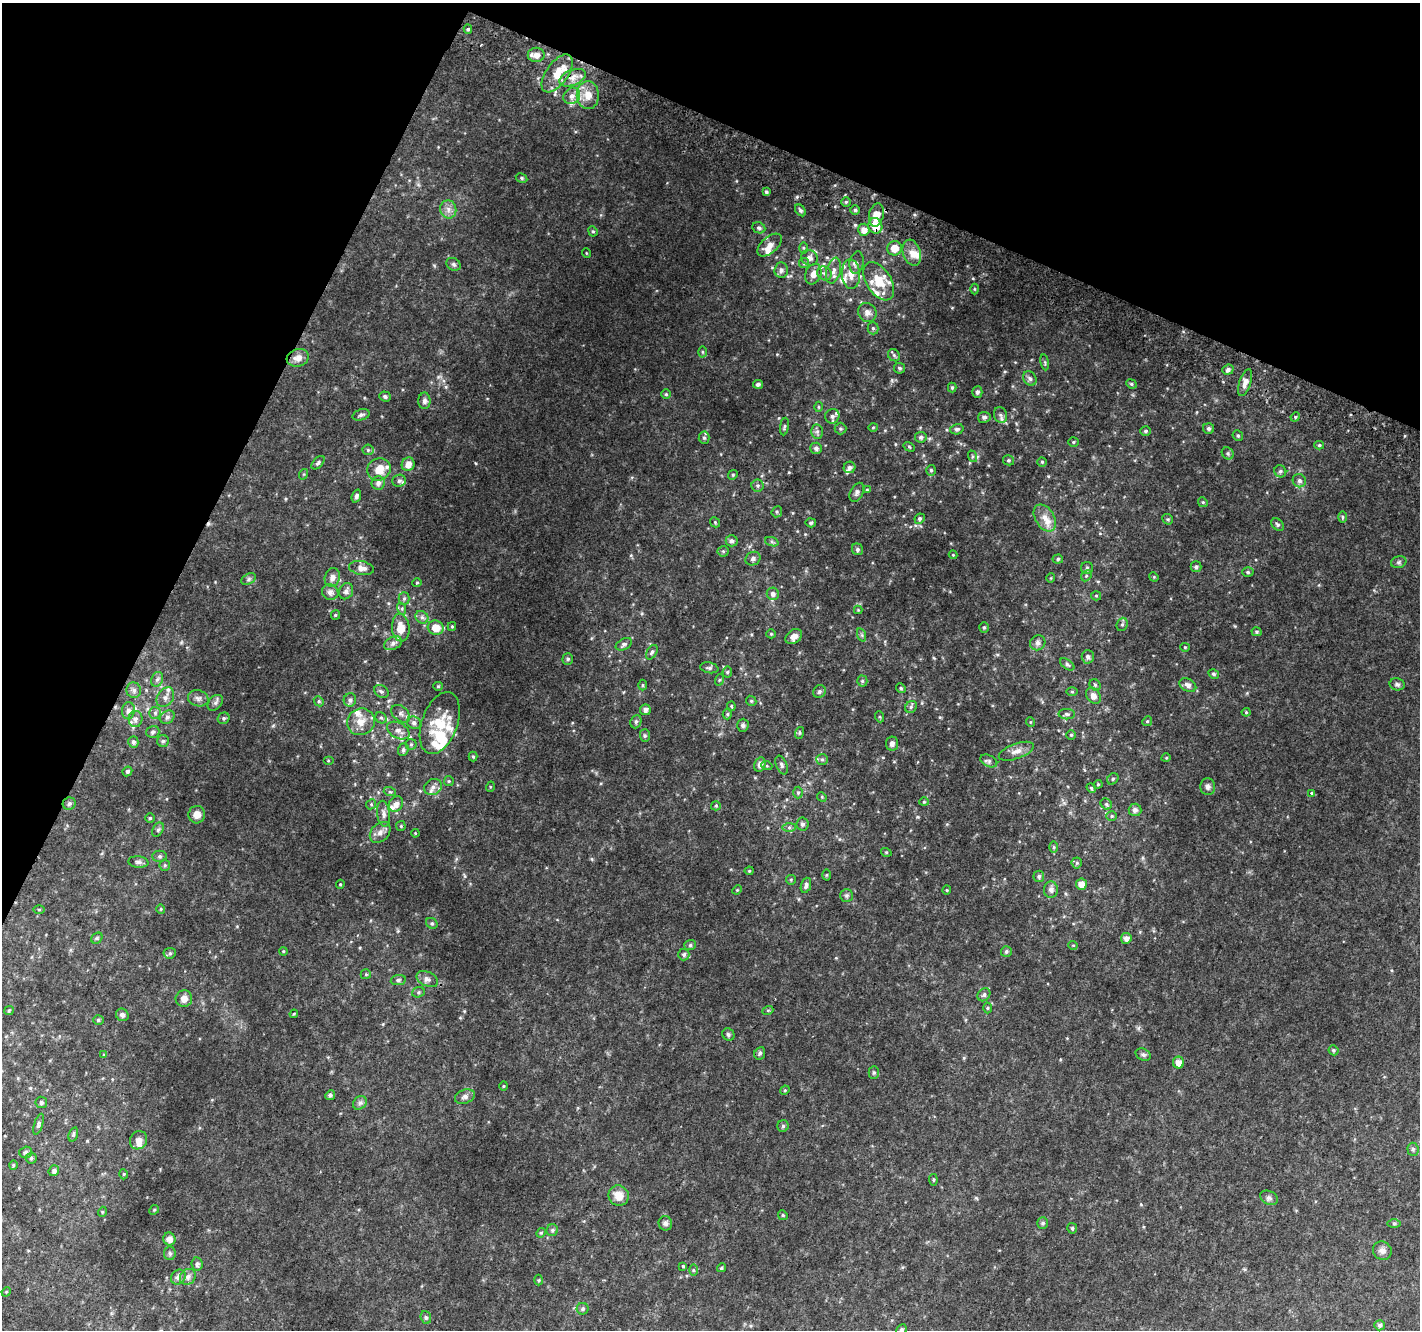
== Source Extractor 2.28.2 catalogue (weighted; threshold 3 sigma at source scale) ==
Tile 2 of 4 x 4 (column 2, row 1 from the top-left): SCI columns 1453-2870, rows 4296-5623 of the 5725 x 5871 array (HDU 1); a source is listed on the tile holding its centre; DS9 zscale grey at full resolution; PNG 1422 x 1332 px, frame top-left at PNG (2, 3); each listed source drawn as its Kron ellipse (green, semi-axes under 4 px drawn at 4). Shown black and unused: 22% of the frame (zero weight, under 2 of 3 exposures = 2% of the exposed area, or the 3 px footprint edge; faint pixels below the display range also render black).
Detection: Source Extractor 2.28.2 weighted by HDU 2 'WHT'; one run over the whole footprint, this tile lists its part. Background 0.0861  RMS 0.012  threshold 0.0527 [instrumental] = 3 sigma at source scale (4.5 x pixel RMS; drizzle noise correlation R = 1.50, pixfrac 1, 0.0396/0.0396 arcsec/px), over >= 5 px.
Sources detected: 352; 1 inside a brighter object's white glare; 1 cosmic-ray / hot-pixel residue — neither listed nor drawn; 25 inside a brighter listed object's ellipse — not listed separately; the other 325 listed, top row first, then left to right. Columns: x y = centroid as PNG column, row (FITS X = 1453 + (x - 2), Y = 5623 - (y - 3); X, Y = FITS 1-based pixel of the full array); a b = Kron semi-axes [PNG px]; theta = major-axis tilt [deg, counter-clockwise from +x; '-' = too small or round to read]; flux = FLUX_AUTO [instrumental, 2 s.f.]
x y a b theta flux
468 29 4 4 - 1.9
536 55 8 7 - 7.5
557 73 22 11 54 21
572 78 14 7 23 9.1
588 95 14 11 -87 15
572 96 9 7 39 6.4
522 178 6 4 -29 1.8
766 192 4 3 - 2.1
846 202 4 4 - 1.5
448 209 9 8 - 6
800 210 6 4 -51 2.5
855 210 5 5 - 2.1
876 215 12 7 78 14
875 226 8 7 - 20
759 228 7 5 -24 2.3
864 230 6 5 - 7.8
593 231 5 4 - 1.6
770 245 14 8 41 8.4
804 248 6 4 -89 1.7
894 248 7 7 - 13
586 253 5 3 - 0.86
912 253 13 8 -72 9.9
809 258 9 7 -30 5.4
804 263 5 5 - 1.8
857 263 11 7 81 4.1
453 264 7 6 - 2.4
781 270 7 6 - 4
834 271 13 7 76 6.5
824 273 7 6 - 3.5
813 274 10 8 70 7.1
851 274 15 9 -85 13
879 281 21 12 -58 24
974 289 5 3 - 0.98
867 312 10 9 - 6
873 328 6 5 - 2
702 352 5 3 - 1.3
894 355 7 5 -46 2.2
298 358 11 8 17 8.8
1045 362 8 4 -81 1.8
899 368 5 5 - 2.2
1228 370 6 5 - 3.2
1030 379 8 6 -57 3.6
1245 383 14 6 72 6.4
758 384 5 4 - 2.8
1131 384 5 4 - 1.7
952 388 5 4 - 1.8
977 392 6 5 - 2.4
666 394 5 5 - 1.6
385 396 6 5 - 2.5
424 401 8 6 90 4
818 407 5 3 - 1.1
361 415 9 5 18 2.8
1000 415 8 6 -68 3.4
832 416 7 7 - 4.1
984 417 6 5 - 2.6
1295 417 5 4 - 1.2
784 426 9 3 81 1.8
873 427 5 3 - 1
840 429 6 6 - 1.8
957 429 7 5 15 2.2
1209 429 5 5 - 2.4
817 431 7 6 - 2.9
1145 431 5 5 - 2.1
1238 436 5 5 - 1.8
921 437 6 5 - 2.7
704 438 6 5 - 2.1
1073 442 5 4 - 1.4
1319 445 5 4 - 1.7
909 447 6 4 -31 1.4
816 448 6 5 - 3.2
368 450 5 5 - 1.7
1228 453 6 5 - 2.1
972 456 6 4 -72 1.5
1009 460 5 5 - 1.6
1042 462 4 4 - 1.5
318 463 8 4 45 2.4
408 464 7 6 - 8.4
849 467 6 5 - 3.2
379 469 12 11 - 17
931 470 5 4 - 1.7
1280 471 6 5 - 2.6
304 474 5 3 - 1.1
733 475 5 4 - 1.4
399 481 6 6 - 3
1299 481 7 6 - 3.3
378 483 7 6 - 4.9
758 486 6 6 - 2.3
867 490 4 4 - 0.97
857 492 10 6 63 3.4
356 496 7 4 70 2.8
1203 502 5 4 - 1.4
777 512 6 5 - 1.9
1343 517 6 4 -89 1.6
1045 518 15 9 -57 11
920 519 5 5 - 2.3
1168 519 5 5 - 1.5
715 522 5 4 - 1.4
811 523 5 4 - 1.7
1278 524 7 5 -43 2.1
732 541 6 6 - 2.9
772 542 7 4 -19 1.7
857 549 6 5 - 2.5
723 551 5 5 - 1.7
953 555 4 4 - 1
753 559 8 6 30 3
1058 559 5 4 - 1.5
1399 562 8 6 15 2.4
1196 567 5 5 - 2.6
361 568 12 7 -10 7.7
1087 568 6 6 - 2.2
1248 572 6 5 - 1.8
1086 576 6 4 46 1.9
332 577 9 7 72 6.2
1154 577 5 4 - 1.2
1051 578 5 3 - 0.84
249 579 8 5 28 2.2
417 583 4 4 - 1.1
346 591 8 6 65 4.4
330 592 8 7 - 4.6
773 594 6 6 - 4
1096 596 5 4 - 1.3
404 598 6 5 - 2
402 609 6 4 -73 1.6
858 610 4 4 - 0.95
335 615 4 4 - 1.2
422 617 7 5 -44 2.8
1122 624 7 5 68 2.1
452 626 4 4 - 1.3
984 627 5 4 - 1.5
401 628 14 9 -85 15
436 628 8 7 - 16
1256 632 5 4 - 1.7
771 634 5 4 - 1.2
862 635 7 4 -71 1.8
794 637 9 6 33 6.7
393 643 9 6 26 4.4
1038 643 8 7 - 3.7
624 644 9 5 28 2.6
1185 647 4 4 - 1.1
652 652 8 5 60 2.5
1088 657 7 6 - 3.2
568 659 5 5 - 1.7
1067 664 8 4 -36 2.1
709 668 9 5 -10 2.7
727 672 5 5 - 1.6
1214 674 5 4 - 1.9
157 679 7 6 - 2.9
719 680 6 3 71 1.2
862 681 5 5 - 1.7
1397 684 7 6 - 2.6
643 685 5 3 - 1.2
1095 685 6 5 - 1.9
1188 685 9 6 -28 4.7
438 686 5 4 - 1.2
901 688 5 4 - 1.5
134 690 8 7 - 3.7
381 691 8 6 -36 2.4
819 692 7 6 - 2.6
1072 692 6 4 -1 1.2
1093 696 9 6 -54 7
165 697 10 8 56 4.8
198 698 10 8 -16 4.7
350 700 6 6 - 3.3
319 701 5 4 - 1.7
751 701 5 4 - 1.5
215 703 9 6 49 3.4
731 706 4 4 - 1.4
911 707 6 5 - 2.1
645 710 5 5 - 4.4
128 711 8 6 83 4.5
1246 712 4 4 - 1.2
155 713 6 5 - 2.6
401 714 10 7 -41 4.5
727 714 5 4 - 1.5
1067 714 8 5 -2 2.3
167 717 8 6 31 3.4
880 717 5 3 - 1.3
224 718 6 5 - 2.1
381 718 6 5 - 2.2
136 719 8 7 - 4.1
1147 721 5 4 - 1.4
361 722 14 13 - 13
636 722 7 5 69 2.1
1030 722 5 3 - 0.88
414 723 7 6 - 3.3
440 723 32 18 70 40
743 725 6 5 - 2.6
398 731 12 7 -28 6
153 732 7 6 - 2.2
799 733 6 4 72 1.5
1071 735 5 5 - 1.6
645 736 6 5 - 1.7
163 741 6 6 - 2
133 742 6 5 - 3.3
892 743 7 6 - 3.8
411 744 5 5 - 1.6
403 750 6 5 - 2.5
1016 751 18 7 20 7.6
473 756 5 4 - 1.3
1166 758 5 3 - 0.94
822 759 6 5 - 2.1
328 761 5 3 - 1.1
989 761 9 5 -25 2.6
760 765 7 5 76 5.1
782 765 10 5 -68 2.9
767 766 5 3 - 1.2
127 771 5 4 - 2.4
1113 779 6 5 - 1.6
449 781 5 5 - 1.4
1098 784 4 4 - 1.1
433 787 9 7 29 5.6
490 787 5 3 - 1
1208 787 8 7 - 3.6
1091 788 5 4 - 1.4
390 792 6 4 -18 1.5
798 793 6 5 - 1.7
1311 793 3 3 - 7.8
822 797 5 4 - 1.1
924 802 4 4 - 1.2
69 804 6 6 - 3
371 804 5 4 - 1.5
396 804 8 6 57 6.9
1106 804 6 5 - 2
716 806 5 4 - 1.4
1135 810 6 6 - 3.8
384 814 13 6 -84 5.2
197 815 9 8 - 7.6
1112 816 5 4 - 1.6
150 818 5 4 - 1.6
802 824 6 6 - 2.9
401 826 5 5 - 1.4
789 827 6 4 1 2.3
158 830 7 5 62 2.3
380 832 12 8 46 6.7
415 833 4 3 - 0.84
1054 847 6 4 -90 1.4
886 852 5 3 - 1
160 856 7 5 0 2.3
138 862 10 5 -6 3.4
1077 863 5 5 - 1.8
165 865 5 5 - 1.7
749 871 4 4 - 1.1
826 875 5 3 - 1.2
1039 876 5 5 - 2.8
791 880 5 4 - 1.4
340 884 4 4 - 1.2
1081 884 5 5 - 9.4
806 885 8 5 70 3.5
737 890 5 4 - 1.1
947 890 4 4 - 1.2
1051 890 8 7 - 4.3
847 896 6 6 - 2.2
161 909 4 4 - 1.1
39 910 6 4 1 1.1
432 923 6 5 - 1.8
97 938 6 5 - 1.7
1126 938 5 5 - 5.6
690 945 6 5 - 2.3
1073 945 5 3 - 0.89
283 951 4 3 - 0.96
1006 952 5 5 - 2.2
170 953 6 5 - 2.1
684 955 6 5 - 2.7
366 974 5 5 - 1.4
427 979 11 7 -25 4.7
398 980 7 5 10 2.6
418 992 6 5 - 1.8
984 995 7 5 47 2.5
184 999 8 8 - 7.4
987 1008 5 3 - 1.2
768 1010 5 3 - 1.2
9 1011 4 4 - 1.2
294 1014 4 3 - 1.1
122 1015 6 6 - 3.2
98 1020 5 4 - 2
728 1034 6 5 - 2.3
1333 1050 5 4 - 1.9
760 1053 6 5 - 2.2
104 1055 4 3 - 1.2
1143 1055 8 5 -28 2.8
1178 1063 6 5 - 8.3
874 1072 6 5 - 1.9
504 1086 4 4 - 1.2
785 1090 5 4 - 1.1
330 1095 5 4 - 2.7
465 1097 10 7 21 4.4
41 1102 6 5 - 2.5
360 1103 7 6 - 3
38 1124 11 4 72 2.5
783 1126 6 6 - 1.8
73 1134 7 4 71 1.7
138 1140 9 8 - 7.5
1413 1149 6 5 - 2.4
26 1152 6 5 - 2.3
31 1158 5 5 - 1.9
13 1165 5 4 - 1.4
54 1171 5 5 - 3.2
124 1174 5 3 - 1.2
933 1180 6 4 -84 1.6
619 1196 10 10 - 12
1269 1198 9 6 -26 3.2
154 1210 5 4 - 1.3
102 1212 5 3 - 0.95
783 1215 5 4 - 1.3
665 1223 7 7 - 3.1
1043 1223 6 5 - 1.8
1394 1224 6 4 0 1.5
1072 1228 5 5 - 1.9
552 1230 6 5 - 2.1
541 1233 5 4 - 1.3
169 1239 6 6 - 6.5
1382 1251 10 9 - 4.6
170 1253 7 6 - 2.5
197 1264 7 6 - 3.3
683 1266 4 4 - 1.1
721 1268 4 4 - 1.7
693 1270 6 4 -89 1.6
178 1277 8 6 48 4.8
188 1277 8 7 - 5
539 1280 5 3 - 1.1
6 1292 5 4 - 0.97
583 1309 6 5 - 2.4
426 1317 6 5 - 2
1380 1325 5 5 - 3
901 1329 5 4 - 2.3
Overlapping masked pixels (flux is a lower limit): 2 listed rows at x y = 572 78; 875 226
Isophote crosses this tile's border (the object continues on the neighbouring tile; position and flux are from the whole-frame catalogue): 1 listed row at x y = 901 1329